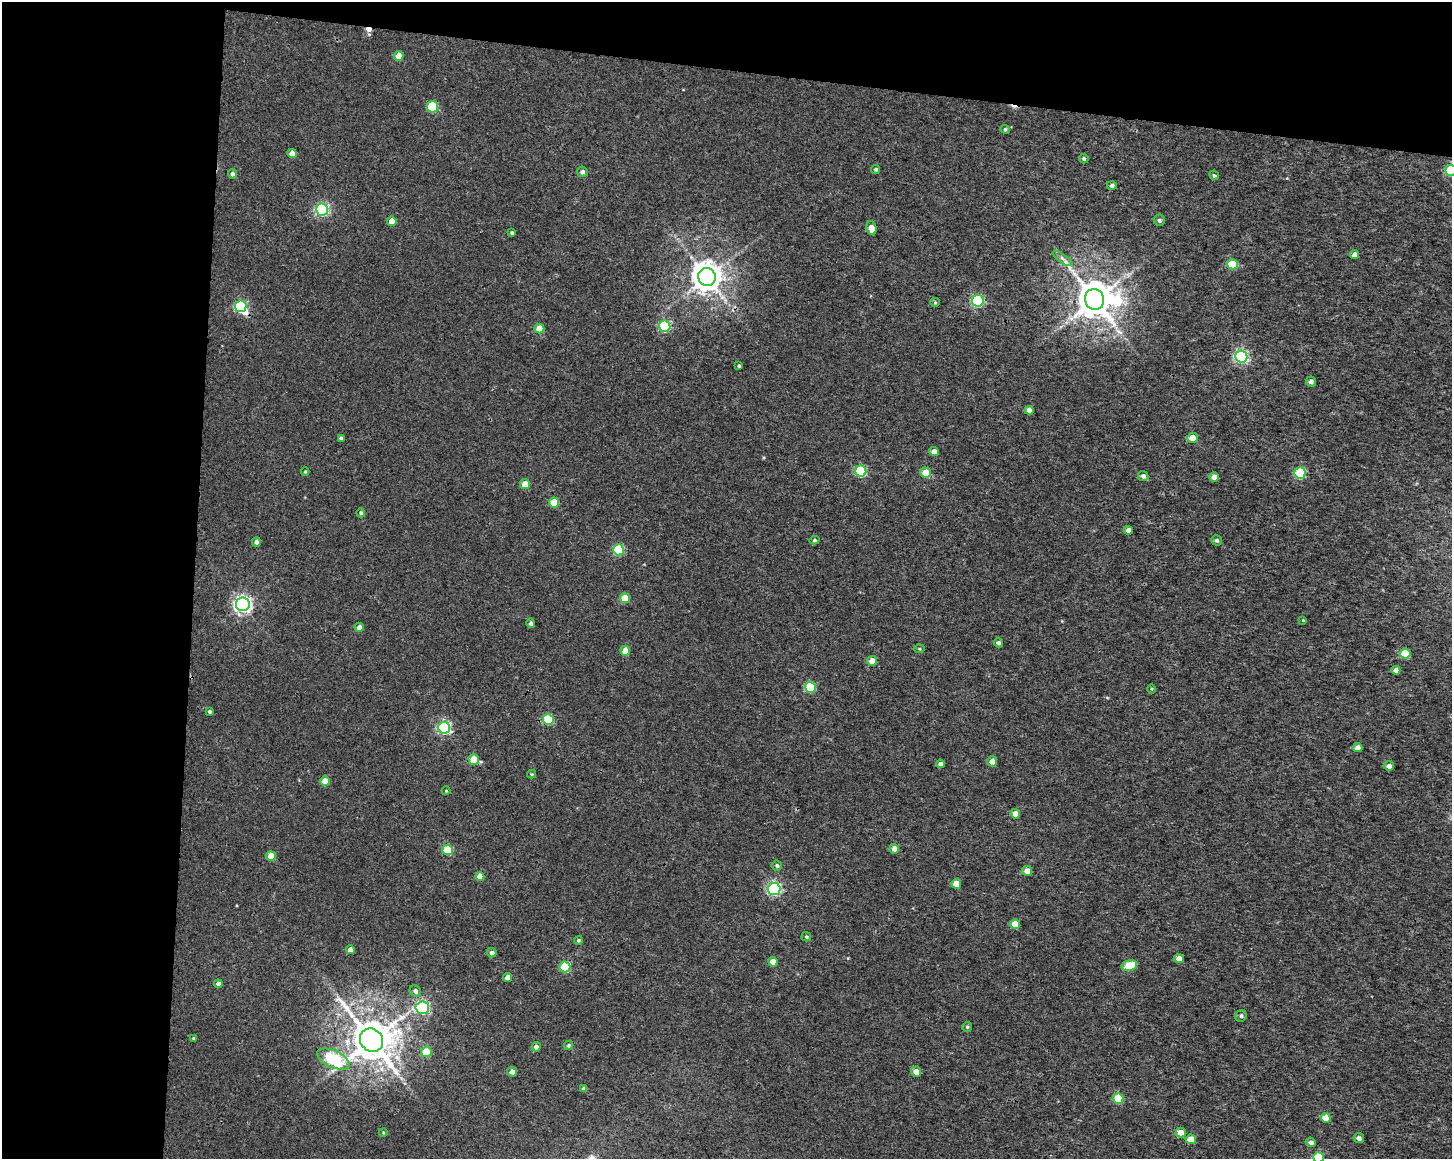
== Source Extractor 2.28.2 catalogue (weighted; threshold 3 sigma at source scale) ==
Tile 1 of 3 x 4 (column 1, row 1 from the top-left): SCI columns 285-1734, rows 3477-4633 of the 4868 x 4642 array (HDU 1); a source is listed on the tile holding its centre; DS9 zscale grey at full resolution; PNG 1454 x 1161 px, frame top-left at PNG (2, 2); each listed source drawn as its Kron ellipse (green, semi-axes under 4 px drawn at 4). Shown black and unused: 19% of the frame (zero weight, under 3 of 4 exposures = <1% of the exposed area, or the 3 px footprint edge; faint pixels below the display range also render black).
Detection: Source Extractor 2.28.2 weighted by HDU 2 'WHT'; one run over the whole footprint, this tile lists its part. Background 9.45e-04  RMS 0.0025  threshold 0.0111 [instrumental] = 3 sigma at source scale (4.5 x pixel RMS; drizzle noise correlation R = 1.50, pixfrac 1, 0.0396/0.0396 arcsec/px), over >= 5 px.
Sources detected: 116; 2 inside a brighter object's white glare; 2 cosmic-ray / hot-pixel residue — neither listed nor drawn; the other 112 listed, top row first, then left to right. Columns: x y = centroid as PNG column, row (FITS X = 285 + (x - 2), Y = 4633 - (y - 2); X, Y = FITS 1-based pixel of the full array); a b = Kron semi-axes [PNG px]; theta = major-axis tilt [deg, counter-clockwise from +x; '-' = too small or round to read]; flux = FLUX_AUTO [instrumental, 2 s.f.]
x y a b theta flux
399 56 5 5 - 3.5
433 107 6 5 - 13
1005 129 5 4 - 0.46
292 153 5 4 - 2.1
1084 158 5 4 - 0.5
876 169 5 4 - 0.37
1451 170 5 5 - 16
582 172 5 5 - 0.71
232 174 4 4 - 0.79
1214 175 5 4 - 0.36
1112 185 5 4 - 0.81
322 210 6 6 - 34
1159 220 6 5 - 0.59
392 221 5 4 - 3
871 228 7 5 -74 2.5
512 233 3 3 - 0.42
1354 255 4 4 - 2
1063 258 12 4 -36 0.99
1232 264 5 5 - 8
707 277 9 8 - 400
1095 299 10 9 - 670
978 301 6 6 - 24
935 302 4 4 - 0.26
241 306 6 6 - 21
665 326 6 5 - 21
539 329 5 5 - 3.8
1241 357 6 6 - 47
739 366 3 3 - 0.39
1311 381 5 5 - 0.86
1029 410 4 4 - 1.9
341 438 4 3 - 0.64
1193 438 5 5 - 3.4
934 452 5 4 - 1.7
861 471 5 5 - 18
305 472 4 4 - 0.27
926 473 5 5 - 3.8
1300 473 5 5 - 17
1143 476 5 5 - 0.87
1214 477 5 4 - 1.9
525 484 5 4 - 3
554 502 5 5 - 4.9
361 513 4 4 - 0.36
1128 530 4 4 - 1.3
815 540 5 4 - 0.39
1217 540 5 5 - 0.6
256 542 4 4 - 0.95
618 550 5 5 - 15
625 598 5 5 - 6.1
243 604 7 7 - 90
1303 620 4 4 - 0.21
531 623 5 4 - 0.61
359 627 4 4 - 1.1
999 643 4 4 - 0.59
919 649 5 3 - 0.29
625 651 5 5 - 3.1
1405 654 5 5 - 6.5
872 661 5 4 - 2.4
1396 670 4 4 - 1.7
810 687 5 5 - 13
1152 689 4 3 - 0.24
209 711 3 3 - 0.38
548 720 5 5 - 14
444 728 6 6 - 35
1358 748 5 4 - 1.8
474 759 5 5 - 4.4
992 761 5 5 - 2.1
940 764 4 4 - 0.91
1389 766 5 5 - 1.2
532 774 4 4 - 0.3
325 781 5 4 - 4.5
446 791 4 4 - 0.22
1015 814 5 4 - 2.5
894 849 5 4 - 2.3
448 850 5 5 - 10
271 856 5 5 - 4
777 865 5 5 - 0.5
1027 871 5 5 - 2
480 876 4 4 - 3
956 884 5 5 - 3.7
774 889 6 6 - 39
1015 924 5 5 - 4.5
806 937 5 4 - 0.38
578 940 4 4 - 0.35
350 950 4 4 - 1.6
492 953 5 4 - 0.96
1179 959 5 4 - 2.3
773 962 5 4 - 2.9
1129 966 8 5 15 7.9
565 967 5 5 - 11
508 977 4 4 - 1.6
218 984 4 4 - 0.79
415 991 6 5 - 0.82
422 1008 6 6 - 33
1241 1016 6 5 - 0.56
967 1027 5 5 - 0.37
193 1038 4 3 - 0.21
371 1040 12 11 - 900
569 1045 5 4 - 0.39
536 1047 5 4 - 1
426 1052 5 5 - 6.2
333 1059 17 8 -25 21
512 1072 5 4 - 1.6
916 1072 5 5 - 2.4
584 1089 4 4 - 0.95
1118 1098 5 5 - 8.7
1326 1118 5 4 - 4.1
383 1132 4 3 - 0.21
1181 1133 5 5 - 3.1
1359 1138 5 5 - 1
1191 1139 5 5 - 3.9
1311 1142 5 4 - 0.8
1318 1157 5 5 - 9.2
Overlapping masked pixels (flux is a lower limit): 1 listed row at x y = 978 301
Isophote crosses this tile's border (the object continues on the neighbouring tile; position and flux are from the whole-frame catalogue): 2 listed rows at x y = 1451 170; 1318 1157